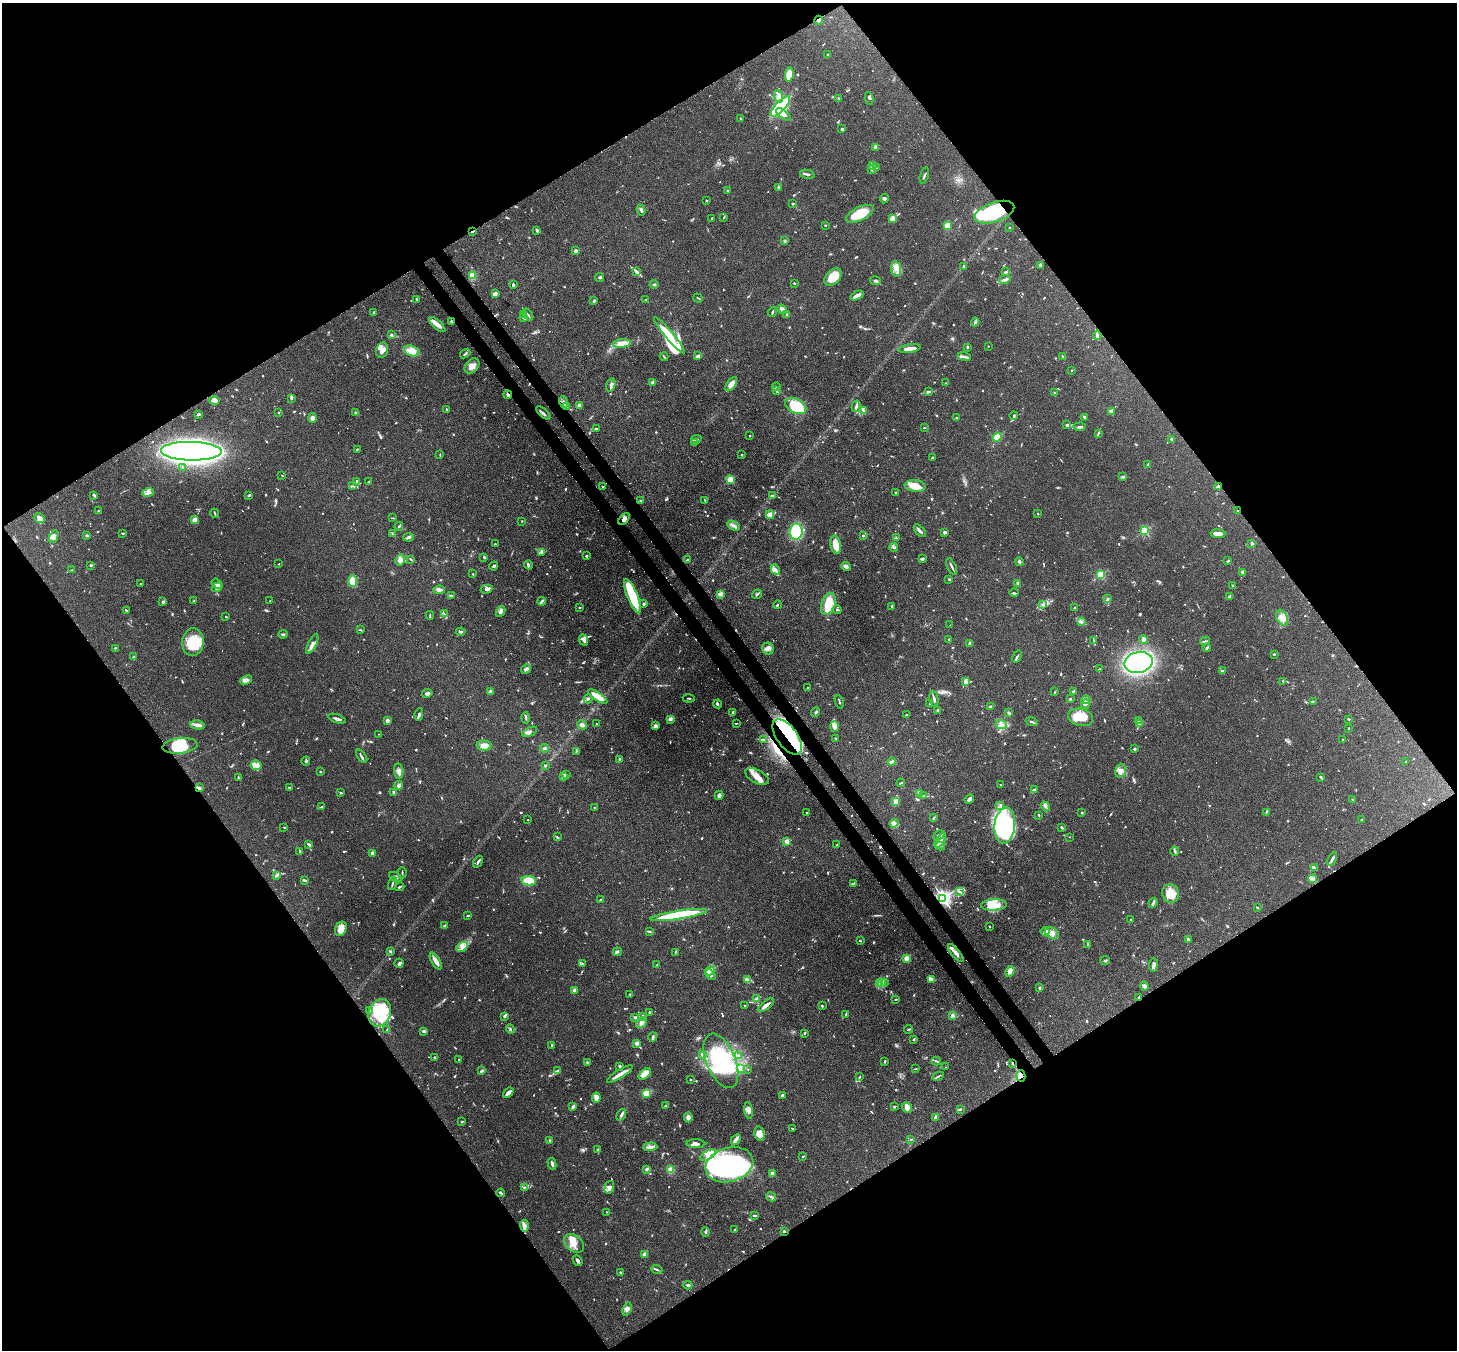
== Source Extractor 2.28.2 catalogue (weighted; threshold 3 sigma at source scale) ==
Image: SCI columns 79-5895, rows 210-5598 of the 5972 x 5944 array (HDU 1 of 3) = the unmasked area's bounding box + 8 px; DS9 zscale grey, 4 x 4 block average (1 PNG px = mean of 4 x 4 image px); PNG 1459 x 1352 px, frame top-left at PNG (2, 3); each listed source drawn as its Kron ellipse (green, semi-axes under 4 px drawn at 4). Shown black and unused: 50% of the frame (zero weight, under 3 of 4 exposures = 7% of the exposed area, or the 3 px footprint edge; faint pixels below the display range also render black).
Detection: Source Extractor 2.28.2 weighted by HDU 2 'WHT'. Background 0.157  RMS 0.0047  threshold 0.0213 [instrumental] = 3 sigma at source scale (4.5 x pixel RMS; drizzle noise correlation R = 1.50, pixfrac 1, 0.05/0.05 arcsec/px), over >= 5 px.
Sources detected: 1207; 12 too faint to see at this stretch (4 x 4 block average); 17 inside a brighter object's white glare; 10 cosmic-ray / hot-pixel residue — neither listed nor drawn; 33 coinciding with a brighter row at this scale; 95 inside a brighter listed object's ellipse — not listed separately; of the other 1040, all 500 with FLUX_AUTO >= 2.19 (the completeness limit of this list) listed and drawn (540 fainter detections not listed), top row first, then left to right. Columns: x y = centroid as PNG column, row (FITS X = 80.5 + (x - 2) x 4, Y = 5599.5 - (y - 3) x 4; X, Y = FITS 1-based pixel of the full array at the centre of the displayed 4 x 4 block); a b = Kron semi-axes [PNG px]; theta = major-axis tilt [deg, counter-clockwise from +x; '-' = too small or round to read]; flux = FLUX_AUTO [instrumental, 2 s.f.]
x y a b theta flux
819 20 4 2 - 5.4
828 55 2 2 - 3.9
789 74 7 3 82 53
778 96 6 3 -74 11
869 98 6 3 -82 4.7
839 99 3 2 - 2.2
780 106 13 5 46 190
783 114 9 3 -37 14
740 119 3 2 - 2.5
842 129 3 2 - 4.6
875 147 4 3 - 11
872 165 2 2 - 2.2
876 168 3 2 - 3.7
871 169 2 2 - 2.3
807 174 8 2 -12 7.7
924 175 8 2 73 6
778 187 3 2 - 6
728 191 3 2 - 5.2
884 199 5 3 - 5.9
707 200 2 2 - 3
792 204 2 2 - 3
641 210 5 2 - 5.3
994 212 21 10 19 240
860 214 15 6 26 72
724 217 3 2 - 2.7
712 218 2 2 - 2.6
893 219 2 2 - 49
825 225 2 2 - 7.1
947 226 4 2 - 49
1009 228 2 2 - 3.1
537 230 3 2 - 6.8
473 231 3 2 - 2.6
785 241 2 2 - 5.7
576 251 4 2 - 7
1040 265 4 3 - 4.7
963 266 3 2 - 3.2
896 269 8 5 -80 22
636 272 4 3 - 5.4
1006 272 4 2 - 6.4
472 276 4 3 - 25
600 277 4 2 - 4.1
833 277 10 6 45 68
1005 280 6 3 18 8.1
876 281 5 2 - 6.2
794 283 2 2 - 2.6
654 284 4 2 - 3.5
513 285 3 2 - 5.2
495 293 4 3 - 7.8
857 295 7 2 27 22
698 298 5 2 - 2.6
416 299 4 2 - 2.6
646 300 2 2 - 5.4
594 301 3 2 - 4.7
782 309 5 3 - 14
374 312 3 2 - 3.2
772 312 5 2 - 3.5
787 314 3 2 - 6
524 315 2 2 - 2.3
528 315 7 2 -51 3.8
524 317 3 3 - 9.6
452 322 2 2 - 12
975 322 4 2 - 7.7
437 325 10 3 -42 22
391 335 4 3 - 5.6
669 335 23 3 -50 86
1097 335 4 2 - 8.7
622 343 9 3 5 36
988 346 2 2 - 4.1
967 347 3 2 - 3
909 349 11 3 9 24
382 350 8 6 76 25
412 351 8 5 -16 34
465 354 5 2 - 5.5
698 356 3 2 - 12
1062 356 2 2 - 2.8
664 357 4 2 - 3.5
964 357 6 2 -16 6.5
472 366 8 6 48 18
1072 370 2 2 - 2.4
652 382 3 3 - 5.6
946 383 4 2 - 2.5
731 384 8 4 55 18
611 385 7 3 74 7.1
776 387 4 2 - 3.7
777 390 2 2 - 3.8
928 392 3 2 - 2.9
1054 393 4 2 - 3.3
508 395 4 2 - 8.5
292 399 2 2 - 2.3
214 401 6 3 -12 15
564 402 6 2 -72 5.1
579 405 3 3 - 10
566 406 3 2 - 7.2
796 406 11 7 -27 140
856 406 6 2 76 9.9
447 409 2 2 - 4.5
864 411 3 2 - 4.4
1111 411 3 2 - 10
278 412 2 2 - 2.4
355 412 3 2 - 3.1
543 413 9 2 -42 5.8
199 414 3 2 - 4.8
1014 416 4 2 - 5.2
956 417 2 2 - 2.7
1085 417 3 2 - 10
313 418 5 4 - 9.5
1067 425 3 2 - 10
1080 427 6 2 4 7.4
924 428 3 2 - 2.2
596 429 4 2 - 3
1098 433 3 2 - 2.4
750 436 2 2 - 4.7
997 437 4 3 - 56
696 439 5 2 - 5.2
1172 439 3 2 - 6.7
695 443 3 2 - 4.1
357 449 2 2 - 3
191 451 30 9 -1 2100
440 455 4 2 - 2.2
742 455 2 2 - 6.9
933 458 2 2 - 6
1148 464 2 2 - 6.3
182 467 3 2 - 3
282 475 2 2 - 2.5
1122 477 3 2 - 2.7
730 480 2 2 - 200
357 481 2 2 - 4.3
369 482 3 2 - 2.7
353 486 4 2 - 3.2
915 486 10 6 -7 40
603 487 2 2 - 2.8
1218 487 2 2 - 7.6
148 493 6 3 19 9.3
896 493 4 2 - 3.2
94 495 4 2 - 4.4
249 495 3 2 - 5.8
773 496 3 2 - 4.8
640 500 2 2 - 3.6
705 500 4 2 - 3
99 511 2 2 - 6.6
1238 511 2 2 - 4
215 513 5 2 - 3
1038 514 2 2 - 2.7
770 515 4 3 - 21
39 518 6 3 -38 15
393 518 3 2 - 2.5
624 519 7 3 50 13
195 520 2 2 - 16
522 521 2 2 - 2.5
399 526 4 2 - 3.6
733 526 7 2 -30 6.7
920 531 7 3 -47 8.5
1145 531 2 2 - 280
796 532 8 6 84 110
945 532 3 3 - 3.6
123 533 3 2 - 3.8
392 534 3 2 - 2.2
1218 534 7 3 -4 33
87 535 3 3 - 3.4
863 535 2 2 - 10
54 537 7 4 64 10
409 537 5 3 - 7.3
896 538 4 3 - 4.5
1252 543 3 2 - 4.2
495 544 2 2 - 3.1
836 545 9 5 -80 40
894 547 4 3 - 5.5
542 552 3 2 - 2.2
586 556 2 2 - 17
484 557 2 2 - 2.6
411 559 3 2 - 2.4
922 559 3 2 - 8.5
400 560 6 4 60 20
688 560 3 2 - 5.5
1228 561 4 2 - 4.3
1019 562 4 2 - 5.3
279 564 2 2 - 2.2
91 565 3 2 - 4.2
528 565 4 3 - 5.6
494 566 4 2 - 4.3
846 566 5 4 - 7.5
952 566 9 2 -64 8
72 570 2 2 - 2.4
775 570 5 3 - 9.1
1242 572 3 2 - 8.3
473 574 2 2 - 2.2
1101 575 2 2 - 260
949 579 2 2 - 5.1
353 581 6 3 -88 68
1018 583 3 3 - 5.4
141 584 3 2 - 4.4
217 584 6 3 -37 6
1232 585 2 2 - 2.3
217 587 5 2 - 5.9
486 589 6 4 12 8.5
439 590 6 3 6 9.1
1014 593 4 2 - 3.5
757 594 5 2 - 4.1
721 595 4 3 - 5.5
451 596 4 2 - 6.7
632 596 18 5 -68 130
1229 597 4 3 - 6.8
1108 598 2 2 - 5.6
194 601 3 2 - 4.9
270 601 2 2 - 7.2
542 601 4 2 - 8.2
163 602 2 2 - 22
644 604 3 2 - 5.9
828 604 11 7 71 64
777 605 4 2 - 4.8
1042 605 2 2 - 2.5
892 606 2 2 - 4.4
580 607 2 2 - 3.2
1074 608 2 2 - 3.2
126 610 3 2 - 3.3
837 610 4 2 - 3.2
501 611 6 3 59 11
444 613 3 2 - 2.8
430 615 4 2 - 3
226 617 2 2 - 2.6
1282 618 8 5 -66 19
1081 621 3 2 - 4.2
950 625 2 2 - 2.3
360 629 3 2 - 2.4
461 632 5 3 - 4.8
283 634 5 2 - 3.8
949 639 2 2 - 2.3
584 640 6 3 -68 11
1143 640 4 3 - 9.3
1094 641 3 2 - 2.4
1205 641 5 2 - 4.1
193 642 14 10 85 96
970 643 3 2 - 7.5
312 644 10 3 64 18
115 648 2 2 - 2.9
1207 648 4 2 - 4.8
768 649 6 6 - 12
1274 654 2 2 - 4.9
133 657 2 2 - 14
1017 657 6 2 57 5
1139 662 14 10 12 600
526 669 5 4 - 10
1099 669 3 2 - 2.4
1222 671 4 2 - 5.1
246 680 6 4 25 12
966 681 4 4 - 6.5
1283 681 4 3 - 3.9
808 688 2 2 - 2.7
490 691 3 3 - 4.7
1073 691 4 2 - 4
1055 692 3 2 - 3.2
427 693 5 4 - 7.5
598 697 11 2 -32 65
689 698 6 2 -7 2.8
588 699 4 2 - 3.4
934 699 8 2 -79 9
1070 699 3 2 - 2.6
1086 700 4 3 - 8.1
1313 701 3 2 - 2.4
839 702 7 2 -72 3.2
718 704 4 2 - 4.1
930 704 3 2 - 2.6
1085 704 4 2 - 6.2
991 706 4 2 - 5.2
938 710 2 2 - 8.9
815 712 5 2 - 3.8
732 713 4 2 - 3.6
1009 713 3 2 - 6
419 714 6 2 79 6.8
907 715 4 2 - 4.6
1081 717 13 8 -13 65
526 718 5 2 - 5.1
337 719 9 2 -18 9.7
670 719 3 3 - 13
1349 719 3 2 - 2.5
1138 720 3 2 - 3.1
387 721 4 3 - 7.3
1032 722 6 2 -16 5.1
736 723 3 2 - 2.3
1140 723 2 2 - 59
596 724 2 2 - 2.8
1001 724 6 3 -25 9.9
198 725 7 3 -10 15
582 725 5 3 - 11
656 726 4 3 - 14
834 727 5 3 - 22
1349 728 2 2 - 2.8
530 732 8 3 27 8.8
378 734 2 2 - 3.6
787 737 20 10 -54 110
836 739 4 2 - 2.3
763 740 3 2 - 3
1343 740 3 2 - 3.7
484 745 7 5 -3 14
180 746 17 7 6 74
544 748 4 2 - 4.2
1134 749 2 2 - 5.1
576 751 3 2 - 2.8
362 756 8 2 -54 6.3
619 760 2 2 - 2.2
306 761 4 3 - 4.3
892 762 4 2 - 4.6
1406 762 2 2 - 2.3
256 765 5 4 - 13
545 765 3 2 - 3.9
399 771 7 4 -85 12
1120 771 7 5 72 15
320 772 2 2 - 2.5
566 775 3 2 - 2.5
563 776 3 2 - 3.6
238 777 3 2 - 3
757 777 13 6 -27 30
1321 777 4 2 - 2.9
901 783 4 2 - 3.6
399 785 4 3 - 11
1001 785 2 2 - 2.3
200 788 3 2 - 4.3
290 788 3 2 - 4.4
1035 789 3 3 - 3.1
394 792 4 2 - 7.8
341 793 3 2 - 3.7
919 793 3 2 - 3.1
719 795 4 3 - 7.6
923 796 4 2 - 3
969 799 5 3 - 9.9
1353 799 2 2 - 2.3
895 802 4 3 - 16
1000 806 3 2 - 2.8
1045 806 5 4 - 8
322 807 3 2 - 2.7
594 807 2 2 - 2.6
1266 812 3 2 - 2.9
807 813 2 2 - 2.2
1082 813 2 2 - 10
1039 815 2 2 - 6
934 818 3 2 - 3.5
528 820 2 2 - 4.3
1362 820 3 2 - 2.8
894 823 4 3 - 14
1005 826 18 10 84 530
284 827 3 2 - 2.2
1062 827 3 2 - 4.1
939 835 6 2 31 7.1
557 837 2 2 - 4.3
1070 837 2 2 - 2.2
940 840 8 3 58 14
787 841 2 2 - 76
309 844 2 2 - 7.2
837 845 3 2 - 2.8
940 846 5 2 - 5.5
300 851 3 2 - 2.4
1175 851 4 2 - 5.3
373 853 3 3 - 11
1332 859 7 2 66 6.4
478 862 6 2 59 6.3
1314 868 4 2 - 8.9
402 873 5 2 - 2.9
277 875 4 3 - 5
395 877 6 3 -30 6.5
1313 879 4 2 - 4.6
304 880 4 2 - 3.9
529 881 7 4 -10 47
392 883 6 2 68 4.6
853 883 4 2 - 3.5
400 887 5 2 - 3.6
960 892 2 2 - 2.4
1171 894 9 8 - 60
943 898 2 2 - 1200
600 900 2 2 - 2.6
1153 903 5 2 - 4.9
994 905 13 5 3 36
1257 907 3 2 - 4.8
467 915 3 2 - 2.4
679 915 28 4 9 210
1130 920 2 2 - 7.9
445 925 3 2 - 3.7
989 927 2 2 - 3.1
341 929 7 5 66 36
1045 931 4 4 - 9.1
649 932 3 2 - 2.5
1052 933 7 5 -29 16
1188 939 2 2 - 6.2
860 941 2 2 - 2.5
1088 945 4 2 - 3.1
462 947 6 4 32 14
390 951 3 2 - 2.7
617 952 4 2 - 4
675 952 4 2 - 2.4
956 953 11 2 -50 15
906 958 2 2 - 75
1105 960 5 2 - 3.4
436 961 9 3 -60 21
399 963 5 4 - 8.2
582 964 4 2 - 3.2
657 964 2 2 - 2.2
1153 965 6 2 84 6.8
710 971 5 2 - 20
1010 971 6 3 60 21
710 975 6 4 -45 12
748 980 3 2 - 4.1
932 980 4 3 - 6.2
879 983 2 2 - 2.6
882 983 2 2 - 3.2
884 983 2 2 - 2.4
1144 986 4 4 - 6.5
1039 988 4 2 - 4.1
574 990 3 2 - 8.8
630 994 3 2 - 2.6
1139 997 4 2 - 3.1
757 999 4 2 - 18
895 999 2 2 - 2.5
745 1005 2 2 - 2.3
766 1005 9 2 38 15
822 1006 2 2 - 5.3
369 1011 2 2 - 2.4
649 1012 2 2 - 2.4
380 1013 14 11 68 110
846 1014 3 2 - 3.1
952 1015 4 3 - 6
505 1016 2 2 - 10
643 1016 3 2 - 3.4
634 1017 3 2 - 2.4
641 1022 6 4 43 14
510 1029 4 2 - 4.1
908 1029 5 2 - 3.1
387 1030 3 2 - 3.5
423 1031 2 2 - 8.5
805 1033 2 2 - 3.1
653 1037 4 2 - 5.4
914 1039 4 2 - 2.6
637 1043 2 2 - 14
552 1045 2 2 - 4.5
702 1054 3 2 - 2.8
738 1055 3 2 - 3.2
434 1057 2 2 - 3.8
459 1060 3 2 - 2.3
721 1061 29 14 -67 210
936 1061 5 2 - 3.4
587 1062 3 2 - 2.6
885 1062 3 2 - 2.4
1012 1063 3 2 - 2.4
620 1066 2 2 - 6.4
945 1067 2 2 - 2.9
740 1068 2 2 - 3.1
748 1069 2 2 - 2.7
916 1069 2 2 - 2.8
482 1070 2 2 - 7.1
557 1071 3 2 - 3.4
620 1074 15 2 32 34
645 1074 7 3 40 31
938 1076 6 2 25 4.1
1021 1076 5 4 - 18
859 1077 3 2 - 2.6
690 1080 2 2 - 2.5
508 1093 6 3 41 12
646 1093 4 3 - 34
782 1095 3 2 - 6.1
596 1098 5 4 - 14
666 1105 3 2 - 2.7
573 1107 3 2 - 9.2
894 1107 3 2 - 2.7
907 1108 6 4 -49 20
960 1109 4 2 - 3.4
749 1111 8 4 -81 13
621 1115 6 3 55 6.7
688 1117 5 4 - 11
935 1117 3 2 - 8.1
462 1121 2 2 - 3.1
793 1128 3 2 - 3
759 1134 7 5 -78 29
736 1139 6 3 45 7.9
911 1139 3 2 - 2.7
550 1141 2 2 - 15
696 1144 9 3 -2 12
650 1147 7 4 4 12
598 1150 4 3 - 5.7
708 1155 8 4 29 19
803 1156 3 2 - 2.4
552 1164 6 3 -80 6.9
729 1165 24 17 16 730
646 1169 3 2 - 12
671 1170 3 3 - 21
772 1173 2 2 - 58
524 1187 3 2 - 3.8
609 1187 6 4 76 12
501 1193 4 2 - 7.5
771 1197 5 2 - 5.5
606 1212 2 2 - 4.4
754 1216 3 2 - 6.6
524 1226 6 3 -86 9.6
735 1230 3 2 - 6.6
784 1231 2 2 - 4.4
706 1232 4 2 - 4.7
574 1243 11 8 -40 33
644 1254 3 3 - 13
578 1260 5 2 - 7.8
657 1269 6 2 -22 4.1
620 1272 2 2 - 5.1
688 1285 4 2 - 4.3
627 1309 7 3 72 9
Overlapping masked pixels (flux is a lower limit): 17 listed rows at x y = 819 20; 994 212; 473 231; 452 322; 508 395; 566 406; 191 451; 1218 487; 1238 511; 787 737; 200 788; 943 898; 956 953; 1139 997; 1012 1063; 1021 1076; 784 1231
Diffuse or blended objects may show on this block-average render without a row.